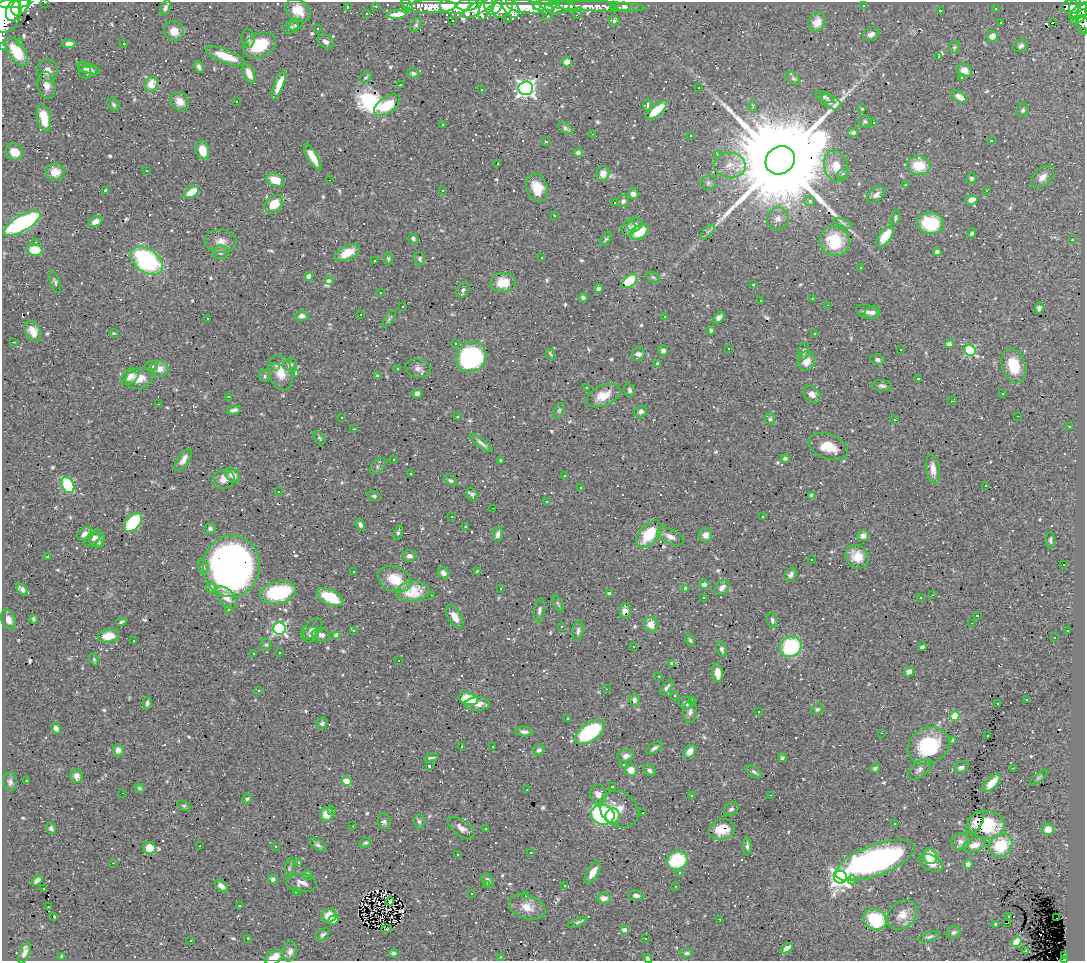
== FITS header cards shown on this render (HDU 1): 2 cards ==
NAXIS1  =                 1083
NAXIS2  =                  959

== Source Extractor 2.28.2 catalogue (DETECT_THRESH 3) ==
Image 1083 x 959 px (HDU 1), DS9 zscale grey, 1 PNG px = 1 image px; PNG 1087 x 963 px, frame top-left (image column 1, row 959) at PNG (2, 2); each listed source drawn as its Kron ellipse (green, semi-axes under 4 px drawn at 4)
Background 0.454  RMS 0.029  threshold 0.0868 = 3 sigma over >= 5 px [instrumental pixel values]
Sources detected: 775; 3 with non-positive FLUX_AUTO (blend fragments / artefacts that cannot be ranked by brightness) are neither listed nor drawn; of the other 772, the 500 brightest by FLUX_AUTO listed and drawn (272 fainter detections omitted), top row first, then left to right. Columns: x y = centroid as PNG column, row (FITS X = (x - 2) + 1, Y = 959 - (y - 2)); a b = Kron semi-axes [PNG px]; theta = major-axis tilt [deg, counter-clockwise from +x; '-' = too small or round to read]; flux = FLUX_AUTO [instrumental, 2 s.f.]
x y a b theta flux
45 2 3 2 - 5.2
15 4 17 4 3 590
407 5 7 4 -52 13
455 5 15 8 2 830
468 5 11 6 5 600
493 5 9 8 - 320
536 5 4 3 - 120
613 5 3 3 - 3.6
863 5 3 3 - 5.7
20 6 10 7 47 1100
347 6 3 2 - 4.1
376 6 3 2 - 6.5
431 6 25 6 1 240
524 6 19 6 -10 1100
545 6 11 5 2 520
557 6 12 7 7 230
567 6 10 4 -24 120
597 6 49 5 -2 150
1070 6 8 6 39 82
1075 6 9 5 68 110
1084 6 4 3 - 60
479 7 19 6 31 450
486 7 13 5 68 260
503 7 12 8 50 370
510 7 12 7 -52 550
623 7 8 4 4 9.7
165 8 8 4 67 5.1
4 9 24 17 -89 2000
614 9 3 3 - 4.4
996 9 3 3 - 30
298 10 14 10 -38 32
13 11 10 6 72 810
940 11 3 2 - 13
1080 11 13 6 36 310
366 13 3 3 - 4.4
577 13 6 2 68 4.2
397 14 10 4 6 24
548 16 5 3 - 3.9
1081 16 7 4 58 130
507 19 3 3 - 5.7
453 20 3 2 - 3.8
614 21 6 4 -28 3.9
1075 21 4 2 - 21
817 22 10 8 62 25
1001 22 3 3 - 20
1053 22 3 3 - 1700
1083 24 9 6 -59 32
296 25 7 5 27 4.3
416 25 7 5 57 3.8
291 27 8 6 26 5.3
317 28 3 3 - 8.4
174 31 10 9 - 24
1084 32 4 2 - 3
871 34 8 6 24 8.7
992 36 5 5 - 17
248 38 9 6 -87 5.8
326 42 9 6 -35 8.8
19 43 3 3 - 7.6
124 43 3 2 - 6.6
69 44 6 4 2 9.9
259 45 17 11 22 74
3 46 3 3 - 3.5
1021 46 8 5 32 6.5
954 47 7 5 69 3.6
16 51 16 8 -56 59
225 56 21 6 -21 46
938 56 3 3 - 230
567 62 5 4 - 17
199 67 6 4 -65 7.5
84 68 7 4 -29 3.4
89 68 12 5 -20 6.6
47 70 11 10 - 14
964 70 8 6 -35 17
88 72 9 6 16 4.7
249 73 10 5 -68 19
413 73 6 5 - 5.6
366 77 6 4 36 3
961 77 3 3 - 57
793 78 8 5 -40 4.3
151 84 8 6 62 15
46 85 13 9 -79 16
279 85 15 4 69 27
400 85 3 2 - 36
526 88 7 7 - 830
699 88 3 2 - 6
481 89 3 3 - 4.9
825 97 10 5 -24 5.1
959 97 8 5 -33 5.9
180 101 10 8 -45 19
236 101 3 2 - 4
830 102 11 6 -27 7.5
114 105 7 5 -46 3.9
387 105 14 8 34 44
647 105 6 3 82 5.7
753 107 6 3 -75 3.3
862 109 4 3 - 3.5
657 110 13 5 39 46
1023 110 7 5 68 4.3
44 118 14 6 -79 37
865 121 7 6 - 4.4
873 123 3 3 - 100
443 125 3 2 - 6.8
565 128 8 5 -35 5.1
853 133 5 4 - 4.8
593 134 3 2 - 3.4
691 135 3 3 - 8.2
991 140 3 3 - 100
546 142 3 3 - 59
202 150 9 6 -76 29
15 152 9 8 - 24
578 153 4 4 - 6.9
717 154 3 3 - 17
313 157 15 5 -60 28
780 160 15 13 36 83000
498 164 3 2 - 8.1
730 165 16 12 -3 28
836 166 16 12 -74 35
919 166 12 9 -3 43
147 170 3 2 - 5.2
55 172 10 8 -7 21
603 174 8 6 73 17
843 174 6 4 20 3.8
1042 177 14 8 43 14
971 178 5 5 - 4.2
275 180 9 6 -22 34
330 180 3 2 - 71
708 183 8 7 - 5.2
905 184 3 2 - 3.1
537 188 14 10 -71 34
105 190 3 3 - 15
443 190 3 3 - 4.3
987 190 3 3 - 24
192 192 8 5 34 41
633 194 5 5 - 11
876 195 10 6 35 9
971 200 6 4 11 14
623 201 6 6 - 6.4
810 201 5 5 - 5.3
615 202 3 3 - 770
274 204 10 7 47 41
554 215 3 3 - 3.5
895 218 7 4 77 4.3
778 219 11 10 - 13
95 222 7 5 25 14
22 223 21 8 30 380
844 223 9 3 -21 4.4
930 223 13 10 -11 86
635 225 8 6 38 9.1
628 228 8 7 - 5.9
640 232 9 6 35 54
708 232 9 3 44 4.6
972 233 5 3 - 4.2
885 237 12 6 53 51
413 239 5 4 - 5.6
606 239 7 4 54 3.2
1072 240 3 3 - 8.9
221 241 16 11 -3 18
835 241 15 14 - 78
36 242 3 3 - 3.9
35 250 8 5 -11 49
220 252 8 7 - 7.5
937 252 4 4 - 6
348 253 13 6 24 36
388 258 6 4 -74 3.3
542 258 3 3 - 20
420 259 6 5 - 4.4
147 261 18 12 -37 260
374 261 3 3 - 25
860 268 3 3 - 79
309 276 4 4 - 18
653 277 7 5 -29 3.6
330 281 4 3 - 97
629 281 8 5 40 120
55 282 11 4 -71 5
503 282 12 9 3 28
753 285 3 3 - 5.8
598 289 4 3 - 5.6
463 290 8 6 63 6
380 292 3 3 - 5.1
583 298 4 4 - 7.6
812 298 3 2 - 3.8
760 300 3 3 - 48
828 305 3 2 - 8.6
403 307 3 3 - 3.7
1039 308 5 4 - 4.8
868 312 12 6 -15 8.7
872 312 8 6 13 6.1
360 314 3 3 - 28
302 316 7 5 3 8.6
665 316 3 3 - 12
389 318 10 4 57 3.8
719 318 7 4 46 7.7
208 319 3 3 - 24
711 330 4 3 - 4.3
33 331 11 7 -61 18
114 333 4 3 - 3.9
815 334 3 3 - 6.5
14 342 3 2 - 11
456 343 3 3 - 4.5
949 344 5 4 - 8
729 349 3 3 - 30
663 350 5 5 - 8.2
900 350 3 3 - 3.9
970 350 6 5 - 150
804 351 9 5 76 6.1
638 354 7 6 - 11
551 355 6 3 -56 4.1
471 357 16 14 50 280
877 360 7 5 -8 5.3
806 361 9 8 - 24
657 363 3 3 - 5.6
290 365 7 6 - 6.6
152 366 6 5 - 4.5
276 366 4 3 - 4.4
1014 366 18 11 -72 62
418 368 12 9 -9 9.8
160 369 9 8 - 16
397 369 3 3 - 3.9
281 372 18 12 -73 30
296 374 3 3 - 52
265 376 6 5 - 4.3
377 376 4 3 - 4
130 377 10 6 41 14
139 378 14 10 13 27
918 379 3 3 - 6.5
882 386 10 5 -9 5.5
587 387 3 3 - 4.8
629 390 7 5 -75 4.9
417 393 5 4 - 6.7
1002 393 3 3 - 70
812 394 10 7 -35 10
603 396 18 10 24 33
229 397 3 2 - 94
952 401 5 2 - 3.1
158 404 3 2 - 5
234 410 7 3 12 6.2
559 410 8 5 63 3.7
641 412 6 5 - 9.3
1018 416 3 2 - 5.5
457 417 3 3 - 3.9
341 418 3 2 - 5
770 419 6 5 - 3.8
895 420 3 3 - 26
1069 426 3 3 - 8
354 429 3 2 - 6.9
319 438 7 5 -53 3.3
481 443 14 4 -37 7.9
828 447 21 12 -20 38
785 458 5 4 - 5.5
394 459 3 3 - 43
183 460 13 5 54 15
501 460 4 3 - 3.9
378 466 10 5 47 5.3
933 469 15 7 -81 18
411 474 3 3 - 32
233 475 8 6 -45 19
565 475 3 3 - 30
223 479 11 9 21 16
450 480 7 4 -27 3.8
68 485 8 6 -65 140
986 486 3 2 - 920
581 488 3 3 - 21
279 492 3 3 - 120
472 494 7 5 -67 5.2
811 495 3 3 - 3.6
374 496 7 5 -16 4
547 502 3 3 - 25
493 508 3 2 - 10
452 516 3 3 - 5.3
763 516 3 3 - 26
133 523 11 7 48 160
360 524 6 4 -59 6.2
465 527 3 3 - 26
210 528 6 5 - 5.6
398 532 8 4 75 4
85 534 8 5 38 10
498 534 7 5 80 8.1
649 534 16 9 47 70
705 535 7 6 - 13
670 536 14 7 -26 14
863 536 6 5 - 9.9
93 539 10 5 47 6.3
98 539 8 6 57 14
1050 540 8 4 89 5
99 543 3 3 - 5.8
409 556 7 5 3 8.3
47 557 3 3 - 4.2
857 557 12 11 - 31
812 559 3 3 - 5
1063 565 3 3 - 32
203 566 7 5 -74 5.2
231 566 31 28 82 1100
353 571 3 3 - 4.7
477 571 4 3 - 11
443 573 6 5 - 12
790 575 7 5 52 6.8
395 579 17 12 -21 48
704 584 5 4 - 7.8
722 587 9 6 48 9.7
211 588 5 5 - 6.8
685 588 3 3 - 6.7
22 589 7 4 -44 6.9
501 589 3 3 - 21
413 591 16 10 6 38
278 593 18 11 10 180
609 594 4 3 - 7.5
431 595 3 2 - 3
932 595 3 2 - 9.2
226 597 13 7 -49 23
330 597 14 7 -26 76
704 598 3 3 - 3.3
921 598 3 3 - 40
558 604 9 4 -64 3.6
228 610 3 3 - 5.4
539 610 12 5 81 6.7
625 611 7 5 83 20
977 616 3 3 - 410
455 617 13 6 -58 23
34 619 4 3 - 3.6
8 620 10 7 -67 12
772 620 8 5 -73 4.5
121 622 5 3 - 4
972 623 3 2 - 36
651 624 7 6 - 20
562 626 3 3 - 3.5
280 629 6 6 - 350
312 629 12 7 49 10
353 630 3 2 - 3.9
1067 630 3 3 - 30
578 631 10 5 82 6.3
311 635 8 7 - 8.3
321 635 9 6 -8 11
336 635 4 4 - 22
108 636 11 6 9 34
1054 638 3 3 - 8.2
690 640 7 4 -66 3.8
134 641 3 2 - 3.2
266 645 6 5 - 3.2
634 646 3 2 - 3.4
791 647 11 10 - 160
922 647 4 4 - 6.6
722 649 7 5 -69 5.5
280 652 3 2 - 4.9
253 654 3 3 - 4.1
94 659 6 4 -64 3.1
398 660 3 3 - 3.9
672 663 4 3 - 4.3
909 672 5 4 - 11
717 673 9 5 -85 17
659 676 3 2 - 3.4
667 687 9 4 52 5.5
606 689 3 2 - 4.5
259 690 3 2 - 3.6
674 696 3 3 - 3.9
468 699 10 6 -17 56
1027 699 3 2 - 3.4
634 700 6 5 - 3.9
692 700 3 3 - 6
147 703 6 4 88 4.9
686 703 7 6 - 6.7
997 703 3 2 - 7.5
477 704 12 6 0 16
817 709 6 5 - 4.3
690 712 11 6 88 8
758 712 3 3 - 21
955 716 4 4 - 79
567 719 3 3 - 21
322 723 6 5 - 4
56 728 6 4 -61 7.2
524 732 9 5 -5 7.3
590 732 17 9 35 160
882 733 3 2 - 42
987 736 3 3 - 10
953 740 4 3 - 11
461 746 3 2 - 6.9
492 746 3 3 - 65
929 746 21 18 28 130
654 748 9 4 31 5.9
118 750 6 5 - 8.7
539 750 6 5 - 6
690 751 7 5 49 20
626 756 8 6 16 7.8
431 758 7 2 8 3.4
782 758 4 4 - 3.5
623 764 3 3 - 5.1
429 766 3 3 - 5.7
961 767 8 5 26 6.8
875 768 5 4 - 4.3
1013 768 3 2 - 3
919 769 13 7 41 9.6
631 770 6 6 - 20
650 770 7 5 -43 6.8
754 772 8 5 -32 4.6
77 776 7 6 - 8.9
1039 777 10 4 40 4.1
26 780 3 2 - 3.2
347 781 5 4 - 45
10 782 9 7 -84 7
992 783 11 5 47 39
613 786 3 3 - 82
139 788 5 4 - 3
527 790 3 2 - 5.6
123 793 3 2 - 51
598 794 10 8 -72 20
771 795 3 2 - 19
691 796 3 3 - 97
247 799 5 4 - 3.3
184 806 7 4 -28 3.2
619 809 21 17 -38 30
731 809 8 6 37 6.4
332 810 3 3 - 33
643 812 3 3 - 80
327 814 7 6 - 24
603 815 12 10 -11 260
613 816 8 7 - 21
384 821 8 6 -75 5.8
419 822 7 5 -86 4.1
975 822 13 6 58 9.8
895 824 3 3 - 20
986 825 18 14 -6 95
353 826 3 2 - 3.4
51 828 6 4 -57 5.5
461 828 16 8 -37 12
486 829 3 3 - 3.2
722 829 13 10 13 38
1048 829 6 6 - 23
960 842 9 8 - 9.3
365 843 6 4 19 3.2
199 845 3 3 - 34
318 845 9 5 -35 5.4
974 845 12 7 18 19
747 846 9 4 -89 4.8
1001 846 12 10 40 80
276 847 3 3 - 7.4
149 848 6 6 - 23
531 853 3 3 - 14
457 854 3 3 - 6.5
930 856 8 7 - 41
677 860 10 9 - 99
875 860 42 15 20 630
114 863 3 2 - 500
299 863 4 3 - 14
931 863 13 7 -28 18
968 864 4 4 - 11
289 868 10 4 79 4
593 872 13 5 59 19
680 872 3 3 - 5
308 875 4 3 - 3
840 877 6 6 - 870
273 879 5 5 - 6.6
37 880 6 4 40 7.5
487 880 7 5 -53 8.7
852 880 4 4 - 6.6
301 883 15 9 -1 12
487 885 3 3 - 5.1
221 886 7 4 -42 9.4
565 886 3 2 - 3.2
675 886 3 2 - 3.7
44 888 3 2 - 5.2
297 891 3 2 - 5.7
472 894 3 3 - 3.2
525 896 3 2 - 4.3
636 896 8 5 -7 6.2
604 898 7 5 -1 13
390 902 4 4 - 4.3
239 905 3 3 - 100
48 907 3 2 - 4.1
527 907 19 12 -20 27
902 915 17 12 43 25
329 916 8 7 - 29
1009 916 3 3 - 69
54 917 3 3 - 30
1057 918 2 2 - 4.7
720 919 3 2 - 7
875 919 12 10 -33 94
334 920 5 4 - 11
578 922 10 4 21 4.2
1008 923 3 2 - 4.6
996 924 4 3 - 3
386 929 5 3 - 3.1
624 930 4 4 - 12
953 932 7 6 - 5.2
323 935 8 5 40 4.8
929 937 11 4 18 5.1
248 938 3 3 - 3.2
646 938 3 2 - 3.1
190 941 3 3 - 34
1016 942 6 4 52 37
787 948 6 4 40 25
290 951 10 7 77 9.4
1026 951 3 3 - 11
24 953 11 5 65 9.5
394 953 5 4 - 4.6
686 953 6 3 -3 5.3
1064 955 4 3 - 11
62 956 3 3 - 3.4
274 957 10 6 30 24
501 957 3 2 - 8.3
648 958 5 4 - 4.7
1064 959 4 2 - 18
At the frame edge (FLAGS 8, measured only in part): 9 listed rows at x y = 45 2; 1084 6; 4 9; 1083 24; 1084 32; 3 46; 274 957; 648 958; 1064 959
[272 fainter detections neither listed nor drawn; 3 non-positive-flux detections neither listed nor drawn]